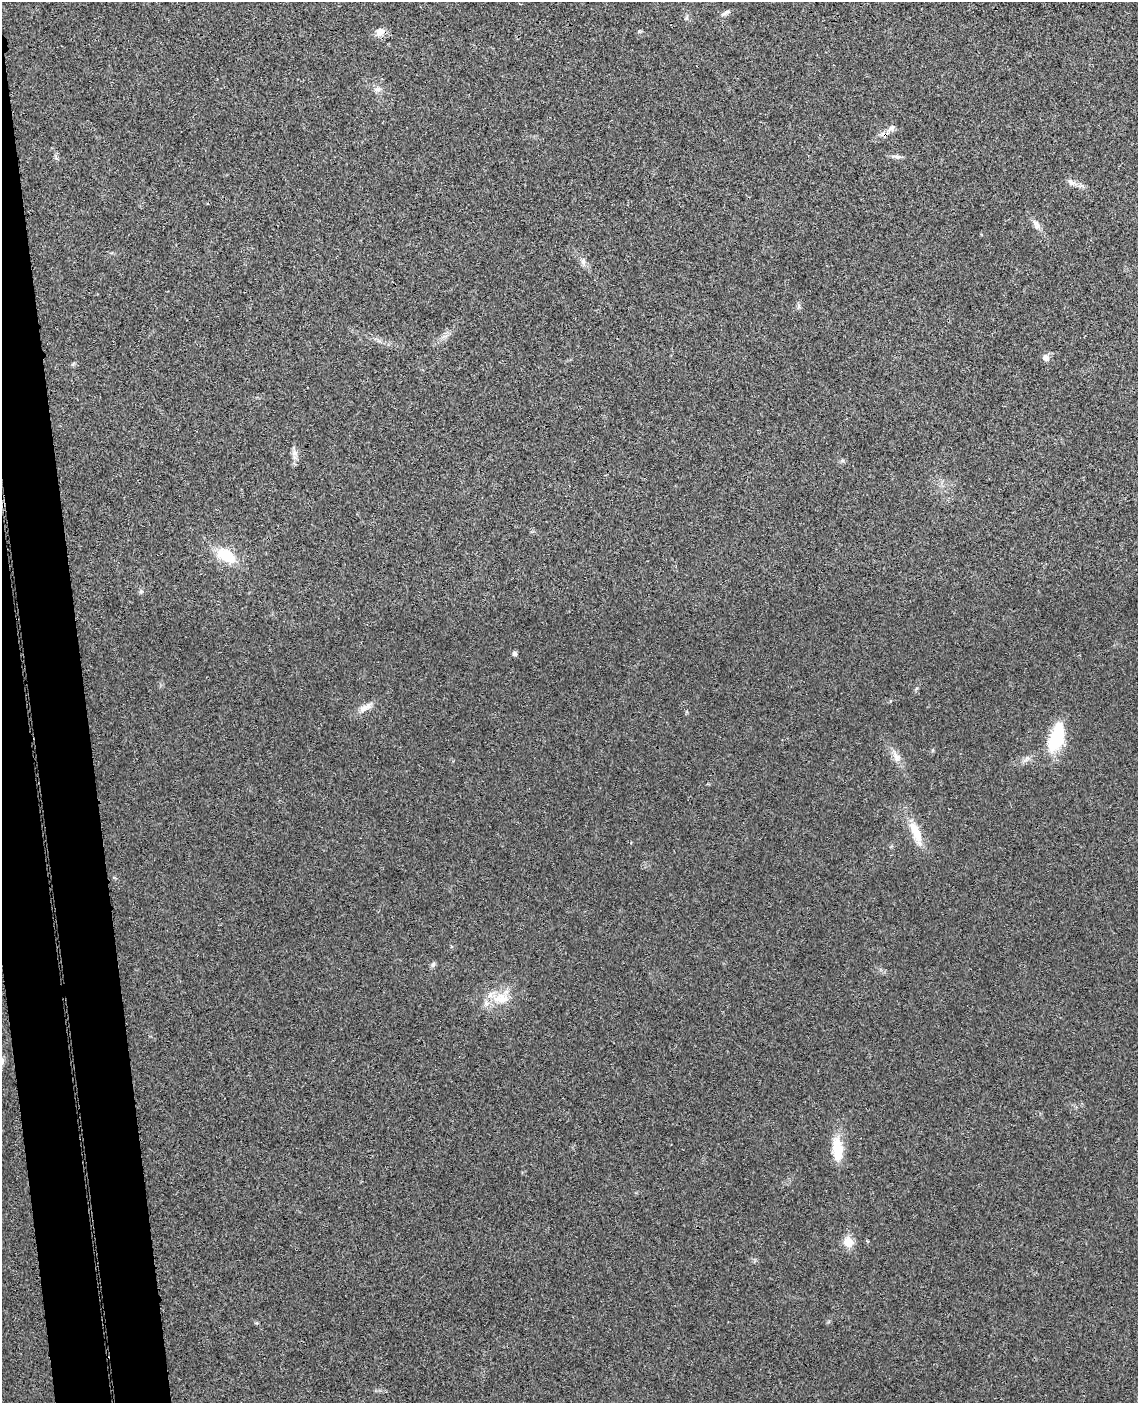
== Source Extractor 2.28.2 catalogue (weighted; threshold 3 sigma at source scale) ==
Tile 7 of 4 x 3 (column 3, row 2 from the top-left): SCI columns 2327-3462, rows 1540-2940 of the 4656 x 4585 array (HDU 1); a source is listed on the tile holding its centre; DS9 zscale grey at full resolution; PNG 1140 x 1405 px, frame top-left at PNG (2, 2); no overlay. Shown black and unused: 6% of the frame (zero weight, under 3 of 4 exposures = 6% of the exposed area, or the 3 px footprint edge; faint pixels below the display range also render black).
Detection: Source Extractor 2.28.2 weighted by HDU 2 'WHT'; one run over the whole footprint, this tile lists its part. Background 0.0216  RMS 0.0044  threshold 0.0196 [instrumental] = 3 sigma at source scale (4.5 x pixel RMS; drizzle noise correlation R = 1.50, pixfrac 1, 0.05/0.05 arcsec/px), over >= 5 px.
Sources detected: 23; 1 inside a brighter listed object's ellipse — not listed separately; the other 22 listed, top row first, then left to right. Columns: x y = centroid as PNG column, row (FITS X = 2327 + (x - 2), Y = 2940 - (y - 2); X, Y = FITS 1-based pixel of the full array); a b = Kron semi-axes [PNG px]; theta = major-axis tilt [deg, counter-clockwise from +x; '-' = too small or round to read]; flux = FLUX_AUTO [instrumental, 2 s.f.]
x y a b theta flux
726 13 14 4 26 1.3
639 31 6 4 0 0.53
380 32 13 11 31 3.3
378 89 11 6 5 1.6
891 128 13 7 40 2.1
897 157 14 5 -6 1.5
1072 182 13 7 -38 2.2
1036 225 15 8 -60 2.5
583 261 9 6 -89 1.5
1046 358 9 8 - 2.1
294 453 8 7 - 1.7
226 556 29 16 -32 12
141 591 6 5 - 0.73
514 654 5 5 - 1.3
365 707 22 7 31 3.6
1056 738 33 16 70 19
896 757 16 10 -57 3.6
916 832 35 11 -68 9.4
433 964 7 4 46 0.85
501 998 24 14 -5 8.8
837 1149 33 13 -85 11
848 1242 6 6 - 14